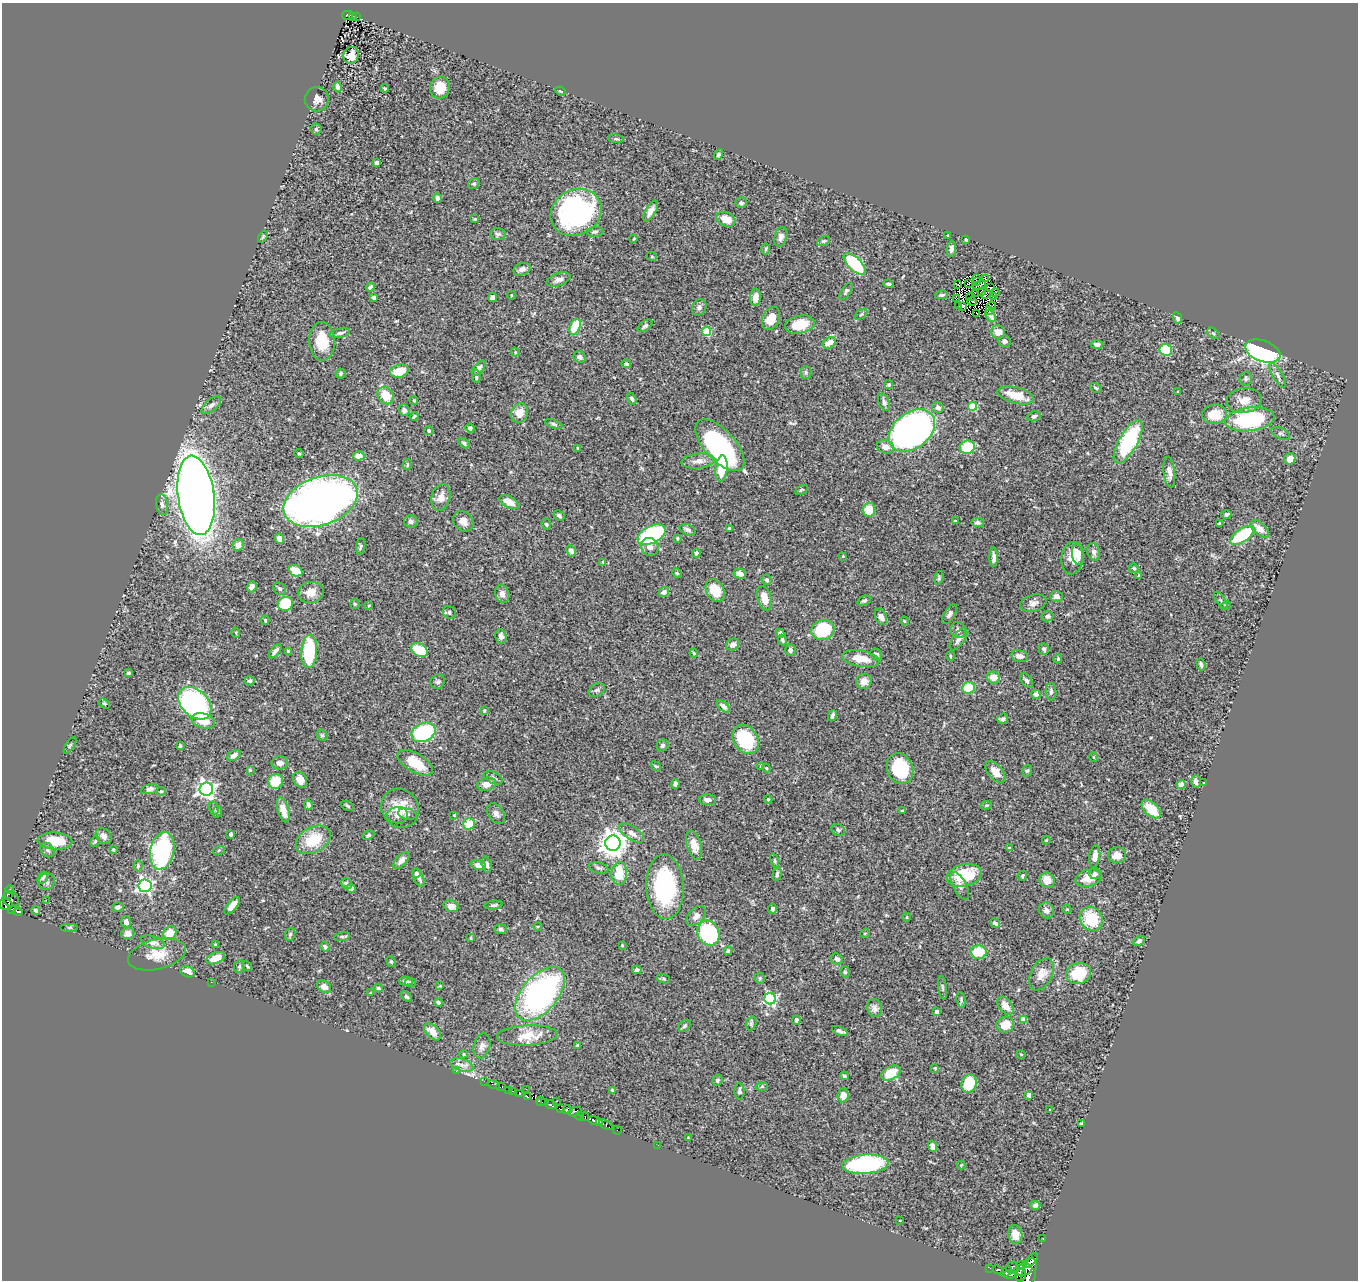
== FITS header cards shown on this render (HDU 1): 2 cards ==
NAXIS1  =                 1356
NAXIS2  =                 1278

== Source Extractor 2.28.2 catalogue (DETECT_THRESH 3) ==
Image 1356 x 1278 px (HDU 1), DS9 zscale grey, 1 PNG px = 1 image px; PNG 1360 x 1282 px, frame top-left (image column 1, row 1278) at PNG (2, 3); each listed source drawn as its Kron ellipse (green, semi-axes under 4 px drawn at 4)
Background 0.513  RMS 0.024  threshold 0.0716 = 3 sigma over >= 5 px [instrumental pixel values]
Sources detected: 447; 6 with non-positive FLUX_AUTO (blend fragments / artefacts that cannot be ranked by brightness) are neither listed nor drawn; the other 441 listed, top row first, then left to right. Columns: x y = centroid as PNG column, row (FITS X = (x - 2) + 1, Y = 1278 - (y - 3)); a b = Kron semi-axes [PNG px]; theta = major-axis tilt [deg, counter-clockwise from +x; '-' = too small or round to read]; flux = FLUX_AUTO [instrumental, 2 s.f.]
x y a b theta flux
348 15 6 3 13 20
353 16 3 2 - 7.7
357 17 2 2 - 2.5
351 55 9 7 69 15
337 87 5 4 - 6.3
385 88 4 3 - 1.7
440 88 11 10 - 27
560 91 5 3 - 1.6
317 99 12 12 - 11
316 129 5 5 - 2.5
616 139 7 3 -8 2.5
718 155 5 4 - 2.9
377 163 4 4 - 3
474 184 6 5 - 2.6
437 198 4 4 - 7.3
741 203 5 5 - 4
651 211 12 5 59 9.1
576 212 26 22 30 310
475 219 4 4 - 1.6
726 219 10 6 -22 26
595 232 8 5 2 3.4
498 234 8 6 -5 3.8
948 235 4 3 - 1.4
263 237 7 4 56 2
781 237 10 6 75 7
634 239 3 2 - 1.5
966 240 3 3 - 2.1
824 241 7 4 25 2.3
766 249 6 4 89 2.1
951 249 8 5 83 5.9
652 257 5 3 - 1.6
855 264 14 6 -43 110
522 269 9 6 19 7.4
977 278 3 2 - 1.4
986 279 2 2 - 0.83
558 280 12 6 19 7.7
976 281 3 2 - 0.85
969 283 2 2 - 1.5
888 284 5 3 - 2.4
958 284 2 2 - 1.6
979 285 6 3 23 0.1
370 287 4 4 - 4.6
991 288 3 2 - 0.084
846 291 10 4 57 3.6
981 291 4 3 - 1
996 292 4 2 - 1
975 293 4 2 - 0.46
986 294 5 2 - 2
511 295 4 3 - 1.4
941 295 6 3 12 2.5
374 297 4 3 - 4.4
755 297 8 5 85 13
970 297 4 2 - 1
993 297 3 2 - 2.5
492 298 5 4 - 7.7
956 299 3 2 - 0.55
972 301 5 2 - 2.4
959 305 4 2 - 1.8
963 306 4 3 - 1.3
992 306 4 2 - 0.69
699 307 8 7 - 5.6
989 310 2 2 - 0.77
861 314 7 3 37 2.4
977 314 3 2 - 2.2
991 316 7 3 -53 3.7
1177 318 6 4 -65 3.2
771 319 12 8 65 24
800 325 15 9 11 38
645 326 8 4 36 3.4
575 327 8 5 69 63
706 331 5 4 - 71
998 332 7 6 - 14
340 333 10 4 12 5.1
1213 333 7 4 -41 2.8
322 341 19 13 -86 36
1004 341 6 5 - 5.5
829 343 7 5 35 20
1097 344 6 4 -8 6.4
1166 350 6 6 - 50
1263 351 18 10 -20 330
515 352 4 4 - 1.7
580 357 6 5 - 5.9
626 364 5 4 - 3.6
479 368 9 5 49 6.4
399 371 9 6 16 32
806 372 6 5 - 2.6
341 374 5 5 - 2.4
1278 375 14 5 -60 5.6
476 376 7 4 -84 3.2
1246 379 7 6 - 3.4
889 384 4 4 - 2.8
1096 388 6 4 -32 2.4
1178 392 3 3 - 1.8
386 395 9 7 -55 30
1016 395 19 8 -14 34
632 399 6 4 -57 3.8
414 400 4 3 - 1.8
1244 400 17 12 7 20
884 402 9 5 -67 4.9
211 405 11 6 38 6.2
973 406 4 4 - 68
938 407 6 5 - 5.9
404 410 6 5 - 5.9
519 413 10 8 63 17
1214 414 13 10 8 31
414 416 5 3 - 1.8
1034 416 7 5 18 4.2
1250 419 25 11 7 170
554 424 9 4 -19 3.1
470 428 5 4 - 4
429 430 4 4 - 2.7
912 430 26 18 37 650
1281 433 10 5 -28 4
1128 442 24 9 61 160
464 443 6 4 -39 3
720 445 32 15 -48 280
885 447 8 6 -13 12
967 447 8 6 15 57
578 448 4 3 - 1.8
299 453 4 4 - 1.8
359 456 6 4 3 12
1290 459 6 5 - 13
698 461 17 7 5 11
407 464 5 3 - 1.6
721 469 13 6 84 43
1169 472 15 5 -83 8.8
801 490 7 3 26 1.9
196 495 40 18 -82 2200
441 497 13 9 74 12
321 501 38 24 20 1300
509 502 10 5 -28 17
162 505 10 6 -81 5.6
869 510 7 6 - 31
1226 514 5 4 - 4.1
559 516 6 4 -44 3.6
411 521 7 6 - 5
463 521 11 9 -43 12
955 521 4 3 - 1.7
978 522 6 4 -1 4.4
546 524 6 4 -70 2.2
1219 524 4 3 - 2.3
729 528 4 3 - 1.9
1260 529 11 6 -42 15
688 530 8 5 -23 4.8
651 535 15 8 26 160
1242 535 14 6 34 98
677 538 4 3 - 1.7
279 539 5 4 - 9.2
238 545 6 5 - 11
361 546 8 4 81 2.9
650 547 9 8 - 7.9
571 551 6 4 -60 5
1094 552 9 6 -75 6.9
696 553 4 4 - 4.7
1078 554 11 6 -86 8.3
843 556 3 3 - 1
994 557 10 4 -89 7.5
1072 558 16 10 84 22
603 562 4 3 - 1.5
1134 568 5 4 - 2.4
295 571 7 5 -22 30
677 573 5 4 - 2
740 574 6 4 -14 12
1139 576 4 3 - 2.3
939 578 7 4 75 2.3
767 580 5 5 - 2.9
252 587 5 4 - 8.9
280 589 7 5 -45 3.5
715 590 12 8 -63 38
311 592 13 10 9 17
664 592 5 4 - 5.2
502 594 9 7 -71 7.3
1057 596 6 5 - 7.1
764 598 12 7 -73 22
1221 600 10 2 -55 2.4
864 601 7 4 23 3.2
1033 603 13 8 14 8.3
285 604 8 6 15 91
355 604 5 4 - 2
369 605 4 3 - 1.3
1226 605 5 3 - 1.5
449 612 7 5 -35 3.9
949 614 11 5 56 4.9
1048 616 6 5 - 5.2
881 617 8 5 -66 6.6
265 620 4 4 - 1.7
904 621 4 3 - 1.7
823 630 11 10 - 84
958 630 8 7 - 4.8
236 633 5 3 - 1.4
780 633 4 4 - 7.1
501 636 7 5 -78 7.1
958 639 13 6 55 7.1
782 640 5 4 - 3.2
733 645 7 6 - 6.5
1044 649 6 5 - 4.3
419 650 9 6 -30 42
790 650 6 5 - 4.6
275 651 8 4 50 6.7
288 651 3 3 - 1.9
309 651 17 8 86 98
694 653 4 3 - 2
876 654 6 5 - 4.2
950 656 5 3 - 1.6
1020 656 9 6 -13 7.7
861 659 19 8 -10 25
1058 659 5 4 - 2.1
1201 664 6 4 -74 3.5
128 673 3 3 - 3.1
993 677 6 6 - 14
249 681 5 5 - 3.3
864 681 8 7 - 13
1026 681 8 5 -53 4.2
438 682 7 6 - 4
969 688 6 5 - 47
597 690 9 6 31 4.1
1051 692 8 5 -89 4.3
1036 695 5 4 - 8
195 703 19 13 -44 320
104 704 6 4 -34 2.1
723 706 8 4 -43 6.4
484 710 3 2 - 1.7
832 716 5 3 - 4
1003 719 5 5 - 5
203 721 12 7 -17 25
423 732 12 9 23 130
322 735 6 5 - 2.6
746 739 15 12 -58 110
70 745 9 3 57 2
662 745 6 5 - 3.6
180 746 4 3 - 2.7
234 755 7 4 31 7.7
1094 757 4 3 - 1.1
280 763 8 6 1 6.5
415 763 20 9 -30 41
656 766 5 4 - 2
761 766 3 3 - 1.7
766 768 4 4 - 1.8
900 769 16 12 -65 110
250 770 3 3 - 1.7
1027 771 6 5 - 2.7
995 772 13 7 -48 14
493 778 10 5 -26 5.1
300 780 8 6 -59 13
275 781 7 7 - 41
1196 781 6 4 87 5.4
1204 783 3 3 - 4.4
487 784 10 6 11 12
675 784 5 4 - 4.9
1181 784 4 4 - 12
149 789 9 5 15 5.4
206 789 7 6 - 630
161 791 4 3 - 1.7
768 799 4 4 - 1.5
708 800 8 5 -2 6.8
308 805 5 4 - 3.4
986 805 5 3 - 1.6
348 806 7 4 -28 2.6
214 808 7 5 -74 3.2
400 808 20 18 -56 35
1151 809 11 6 -43 35
283 810 13 5 -75 17
902 811 3 3 - 1.6
217 812 6 4 82 3.5
496 813 11 7 -53 7.5
407 814 9 5 -13 3.9
397 815 10 8 8 10
454 815 3 3 - 1.1
469 824 6 5 - 28
838 830 7 5 -25 4
632 833 14 6 -33 9.2
231 834 4 3 - 2.9
368 835 6 4 26 2.6
104 836 9 6 -47 7
313 840 18 12 29 49
1046 840 4 3 - 1.4
55 841 17 8 -4 43
95 841 5 3 - 2.3
613 843 8 7 - 1700
694 845 15 7 -73 19
1009 848 3 3 - 1.6
47 850 8 6 -50 4
113 850 4 4 - 2
219 850 6 4 19 2.1
162 851 19 12 77 260
1117 855 9 8 - 12
1095 856 11 5 81 12
401 860 10 5 49 8.7
774 861 7 3 -71 1.8
487 864 8 5 -74 4.9
478 865 8 5 -8 9.5
138 866 5 4 - 2.5
599 868 10 5 -12 4.1
416 873 5 4 - 3.8
619 874 11 8 87 39
777 874 7 4 75 2.6
1095 874 5 5 - 4.2
964 875 18 11 13 55
1022 876 5 4 - 2.2
43 878 7 4 57 4.6
419 878 9 5 -66 6.9
1089 878 13 8 11 21
1047 880 8 7 - 16
46 882 8 8 - 5.5
347 883 6 5 - 4.9
145 886 6 6 - 350
960 886 15 6 -62 7.6
665 887 32 19 -87 160
351 888 4 4 - 3.9
10 889 4 3 - 14
8 894 4 2 - 11
11 899 8 7 - 76
46 900 3 2 - 4.3
6 904 6 5 - 110
494 905 9 4 7 3.8
232 906 10 4 51 11
451 906 8 5 -16 9.1
118 907 6 4 20 5.2
772 909 5 4 - 4.1
1067 909 4 4 - 2
12 910 3 2 - 20
35 910 4 4 - 2.9
1046 910 8 7 - 7.4
18 912 4 3 - 54
696 916 12 7 48 9.3
907 917 4 3 - 1.5
1091 919 12 11 - 55
126 922 6 5 - 6.2
995 923 5 4 - 4.8
538 926 4 3 - 1.2
70 928 9 4 0 2.4
501 929 6 5 - 3.1
128 933 6 6 - 9.5
170 933 7 6 - 28
708 933 13 10 -65 160
865 933 5 3 - 1.2
290 934 6 5 - 2.5
342 937 8 4 9 2.2
471 938 4 2 - 1.3
1139 941 6 4 30 3.9
153 942 12 6 -16 11
215 944 4 3 - 2.1
622 945 4 3 - 1.4
325 946 5 4 - 2.9
728 951 4 3 - 2.3
978 952 8 7 - 40
157 954 29 15 14 30
215 958 9 5 22 16
837 959 6 5 - 5.3
391 961 5 4 - 2.1
239 966 6 5 - 2.6
247 966 5 3 - 1.9
637 970 5 4 - 3.4
187 972 7 5 -23 11
845 972 6 4 -74 2.6
1079 973 12 10 14 63
1041 974 17 10 62 17
760 978 5 5 - 2.2
663 979 7 4 -20 2.4
406 981 7 4 -2 5
211 982 2 2 - 5.7
411 982 5 4 - 2.4
440 986 4 4 - 1.3
324 987 7 5 -33 10
378 988 4 3 - 2.3
942 988 12 4 -83 3.3
371 993 3 3 - 1.4
540 994 32 18 49 430
406 997 6 4 -43 2.5
770 999 6 5 - 250
961 1000 8 4 -83 2.8
438 1002 4 3 - 3
1005 1006 10 6 -52 15
875 1008 9 7 -77 6.1
937 1011 4 3 - 5.6
796 1020 4 4 - 4
1023 1020 4 4 - 22
751 1023 7 5 71 2.6
1005 1025 9 8 - 26
685 1026 7 5 42 3.1
840 1031 8 3 -21 4.2
433 1032 10 6 -45 17
527 1035 30 10 3 40
482 1046 12 8 74 8.9
577 1046 3 3 - 2.2
463 1054 4 3 - 1.3
1021 1054 4 3 - 1.4
462 1065 12 6 -19 9
935 1068 3 3 - 1.3
456 1071 3 3 - 2.1
891 1073 10 6 26 33
844 1076 4 3 - 2.3
717 1080 5 5 - 4.3
484 1081 3 2 - 7.6
969 1083 9 7 71 57
494 1084 6 2 -18 13
501 1087 4 3 - 57
762 1087 6 4 3 2
526 1089 2 2 - 7.3
508 1090 3 2 - 130
612 1090 4 3 - 1.3
513 1091 4 2 - 95
740 1091 8 5 -89 3.7
520 1093 4 3 - 180
843 1095 7 5 81 11
1029 1095 4 4 - 6
527 1097 4 3 - 59
557 1101 2 2 - 17
541 1102 5 3 - 83
545 1103 4 3 - 66
550 1105 5 3 - 190
560 1109 3 3 - 120
567 1110 4 3 - 65
1050 1110 2 2 - 1.1
575 1112 7 3 23 44
580 1116 4 3 - 68
585 1117 4 3 - 19
594 1120 6 4 -14 290
599 1123 4 3 - 110
1082 1123 4 3 - 2.2
606 1125 8 3 -30 35
617 1130 4 2 - 8.1
688 1138 3 3 - 1.6
658 1145 2 2 - 2.6
933 1146 5 4 - 7.4
865 1164 23 9 4 190
961 1165 4 4 - 1.4
1035 1205 5 4 - 5.4
900 1220 3 2 - 1.5
1015 1234 9 7 -80 13
1043 1239 3 2 - 2
1031 1261 9 3 45 180
1021 1265 5 3 - 180
990 1268 2 2 - 16
1012 1268 6 5 - 250
998 1270 6 3 -25 110
1023 1270 9 5 15 910
1006 1271 6 4 39 190
1029 1273 16 6 75 1400
1010 1274 7 4 7 260
1021 1275 7 5 76 490
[6 non-positive-flux detections neither listed nor drawn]